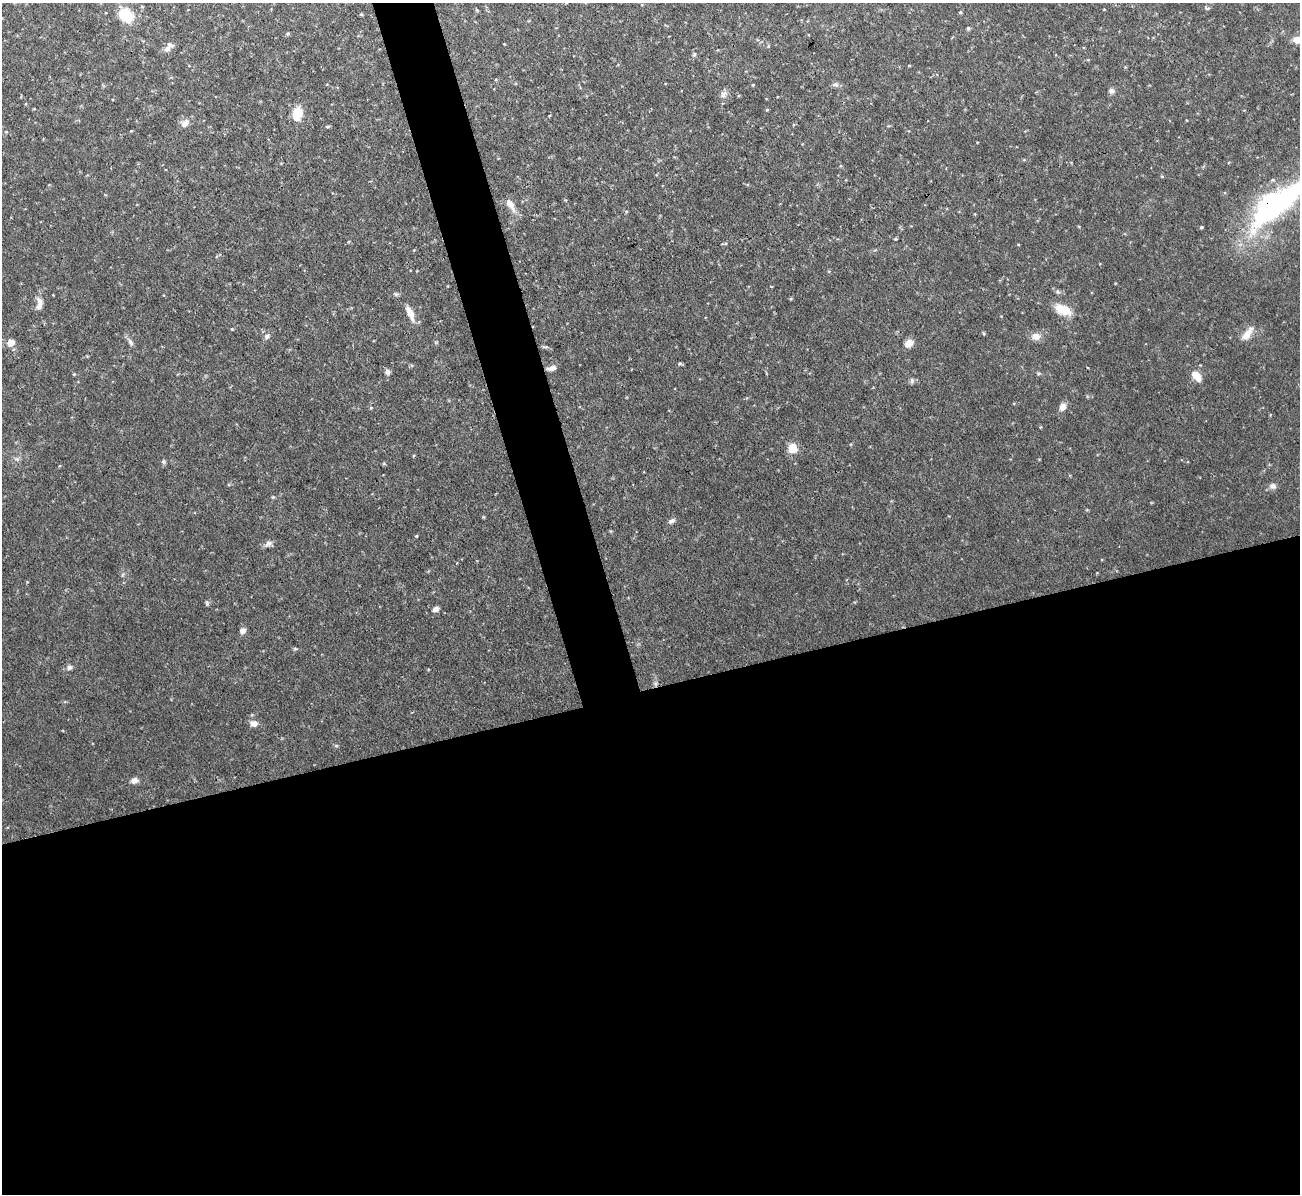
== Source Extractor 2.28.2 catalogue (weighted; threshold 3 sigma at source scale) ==
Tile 15 of 4 x 4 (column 3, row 4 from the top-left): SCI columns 2597-3894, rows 142-1333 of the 5192 x 5173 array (HDU 1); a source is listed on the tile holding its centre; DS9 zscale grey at full resolution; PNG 1302 x 1196 px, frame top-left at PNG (2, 3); no overlay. Shown black and unused: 45% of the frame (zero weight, under 3 of 4 exposures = <1% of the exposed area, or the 3 px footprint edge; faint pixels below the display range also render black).
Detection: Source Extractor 2.28.2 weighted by HDU 2 'WHT'; one run over the whole footprint, this tile lists its part. Background 0.103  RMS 0.0052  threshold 0.0233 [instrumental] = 3 sigma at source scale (4.5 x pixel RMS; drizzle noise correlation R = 1.50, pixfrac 1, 0.05/0.05 arcsec/px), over >= 5 px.
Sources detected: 52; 1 inside a brighter object's white glare — not listed; the other 51 listed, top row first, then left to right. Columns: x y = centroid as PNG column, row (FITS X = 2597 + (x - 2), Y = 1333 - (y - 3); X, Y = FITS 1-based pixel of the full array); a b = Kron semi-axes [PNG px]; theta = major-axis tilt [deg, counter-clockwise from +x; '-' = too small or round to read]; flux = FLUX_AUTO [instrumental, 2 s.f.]
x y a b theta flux
1207 8 8 3 13 0.7
960 12 5 4 - 0.63
361 14 5 3 - 0.52
126 15 16 11 -36 16
968 28 5 5 - 0.7
288 33 5 3 - 0.69
1298 40 13 8 4 4.9
168 49 12 8 52 2.7
694 55 6 5 - 0.89
909 65 5 3 - 0.4
836 85 10 6 -6 1.6
1111 91 8 7 - 1.7
723 94 10 7 55 2.2
297 114 12 9 77 12
185 123 12 8 43 3.1
327 126 6 4 -1 0.63
510 204 17 8 -54 4.3
1279 204 89 20 40 94
1201 227 4 3 - 0.57
895 239 4 4 - 0.53
39 306 14 7 63 3.1
1063 310 20 10 -23 10
410 313 18 7 -65 5.4
1247 334 20 8 53 4.9
267 336 8 5 35 1.4
1036 336 11 8 1 4.4
130 342 10 6 -61 1.7
10 343 6 5 - 7.7
909 343 10 8 31 4.2
680 363 5 4 - 0.75
552 368 10 6 18 2.6
387 372 8 6 -77 1.6
1038 373 6 4 19 0.75
74 374 4 4 - 0.46
1196 376 12 7 -48 6.4
912 381 8 6 -89 1.2
1062 407 10 7 62 3.2
793 448 11 11 - 6.2
17 459 8 5 -44 1.2
163 462 7 3 -71 0.83
1272 486 10 8 -8 2.1
273 497 4 4 - 0.58
672 521 9 6 30 1.8
416 536 4 3 - 0.45
268 544 12 7 34 2.2
207 603 6 4 -49 0.82
436 609 6 5 - 2.8
243 631 7 6 - 2.4
69 667 7 7 - 1.5
253 724 9 7 -6 3.2
134 780 8 6 22 2.8
Overlapping masked pixels (flux is a lower limit): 2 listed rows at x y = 1279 204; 552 368
Isophote crosses this tile's border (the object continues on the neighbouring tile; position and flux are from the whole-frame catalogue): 2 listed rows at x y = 1298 40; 1279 204